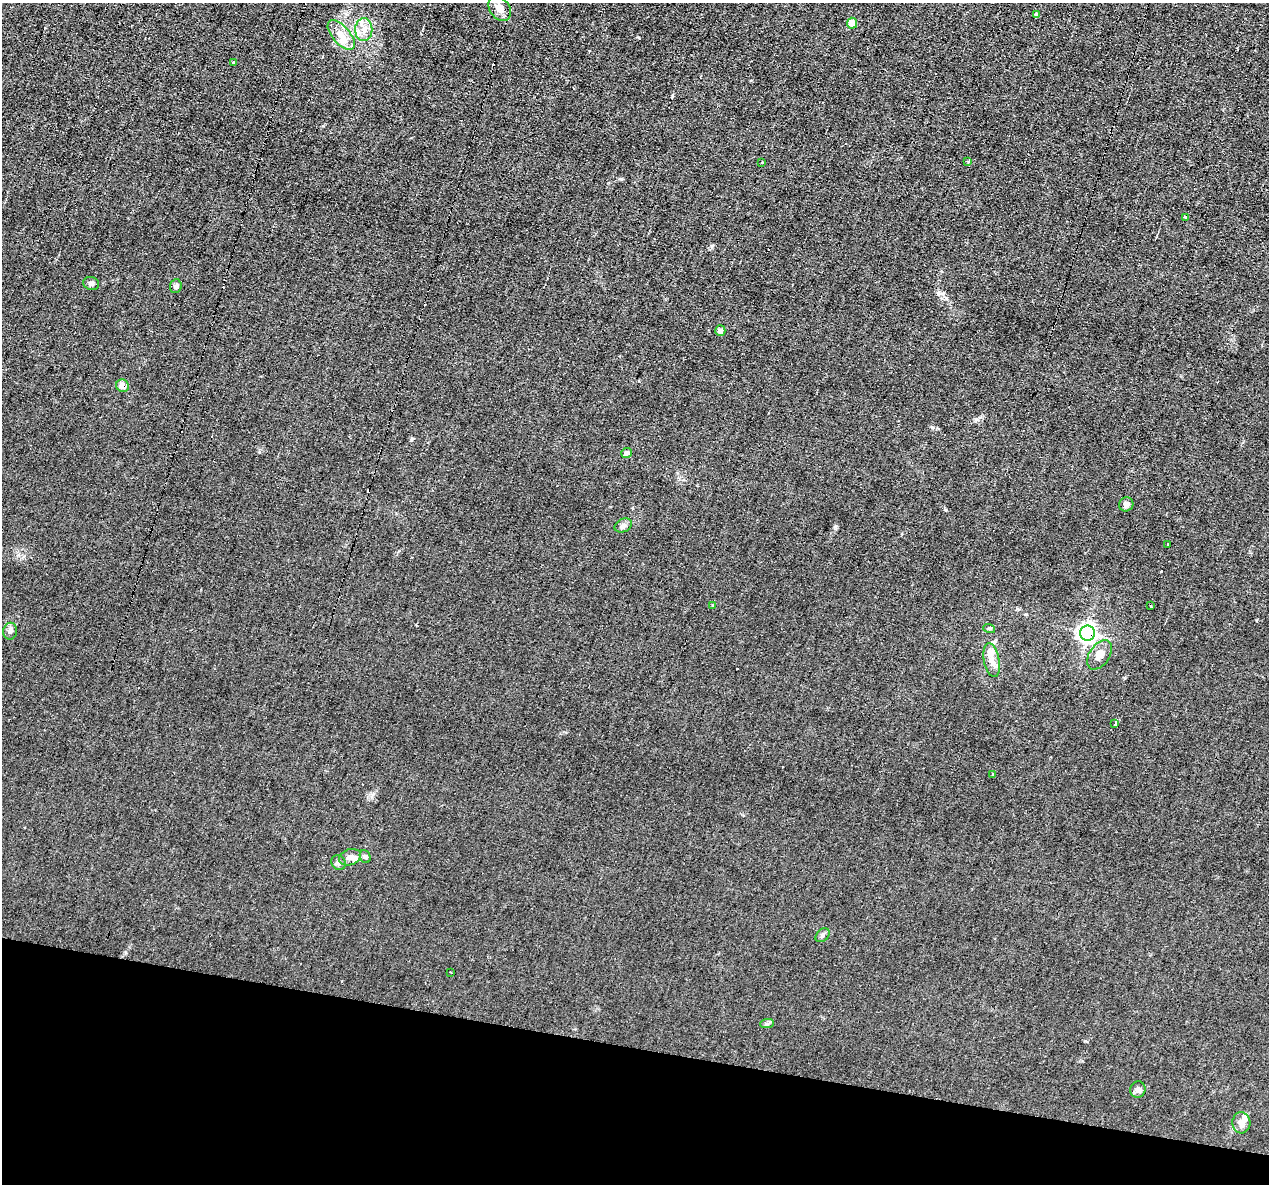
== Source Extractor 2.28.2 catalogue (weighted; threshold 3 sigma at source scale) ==
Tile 15 of 4 x 4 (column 3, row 4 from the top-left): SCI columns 2537-3803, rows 245-1426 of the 5071 x 5095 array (HDU 1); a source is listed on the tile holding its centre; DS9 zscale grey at full resolution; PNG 1271 x 1186 px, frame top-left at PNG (2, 3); each listed source drawn as its Kron ellipse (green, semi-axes under 4 px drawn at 4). Shown black and unused: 12% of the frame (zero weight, under 2 of 3 exposures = <1% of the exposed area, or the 3 px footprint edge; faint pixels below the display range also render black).
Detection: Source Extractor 2.28.2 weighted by HDU 2 'WHT'; one run over the whole footprint, this tile lists its part. Background 0.0451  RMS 0.0069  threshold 0.031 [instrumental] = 3 sigma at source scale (4.5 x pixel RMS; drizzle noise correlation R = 1.50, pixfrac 1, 0.05/0.05 arcsec/px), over >= 5 px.
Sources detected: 49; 12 cosmic-ray / hot-pixel residue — neither listed nor drawn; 3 inside a brighter listed object's ellipse — not listed separately; the other 34 listed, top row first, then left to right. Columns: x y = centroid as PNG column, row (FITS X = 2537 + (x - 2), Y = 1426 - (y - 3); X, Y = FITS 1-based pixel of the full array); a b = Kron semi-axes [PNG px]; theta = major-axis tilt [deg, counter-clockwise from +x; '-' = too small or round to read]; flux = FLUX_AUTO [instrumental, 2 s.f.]
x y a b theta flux
500 8 14 10 -54 6.4
1037 15 4 4 - 1.8
852 23 5 5 - 8
364 30 11 8 89 5.5
341 35 18 8 -49 7.6
233 62 3 3 - 1.8
762 162 3 3 - 0.96
968 162 4 3 - 0.98
1185 217 3 2 - 3.8
91 283 8 6 -14 1.9
176 286 7 6 - 1.7
720 331 5 5 - 3.4
122 386 6 6 - 3.9
626 453 5 5 - 2.5
1126 504 7 7 - 2.6
623 525 9 6 25 2.3
1168 544 3 2 - 0.95
712 605 3 2 - 1.5
1150 606 3 3 - 1.9
989 628 6 4 -18 0.82
10 631 8 7 - 2.1
1087 633 7 7 - 200
1100 655 16 10 56 5.7
992 660 17 7 -79 5.6
1115 724 4 3 - 2.7
992 774 4 2 - 2
350 857 11 8 18 3.3
365 857 7 5 -68 1.2
339 863 8 7 - 1.9
822 935 8 5 43 1.5
451 972 3 2 - 0.52
767 1024 7 4 1 1.2
1138 1090 8 7 - 2.4
1241 1123 10 9 - 4.4
Overlapping masked pixels (flux is a lower limit): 2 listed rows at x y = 122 386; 1087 633
Unlisted compact peaks at least as high as the median listed source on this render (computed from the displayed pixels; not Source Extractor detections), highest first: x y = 835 527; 932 427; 945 510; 412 439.